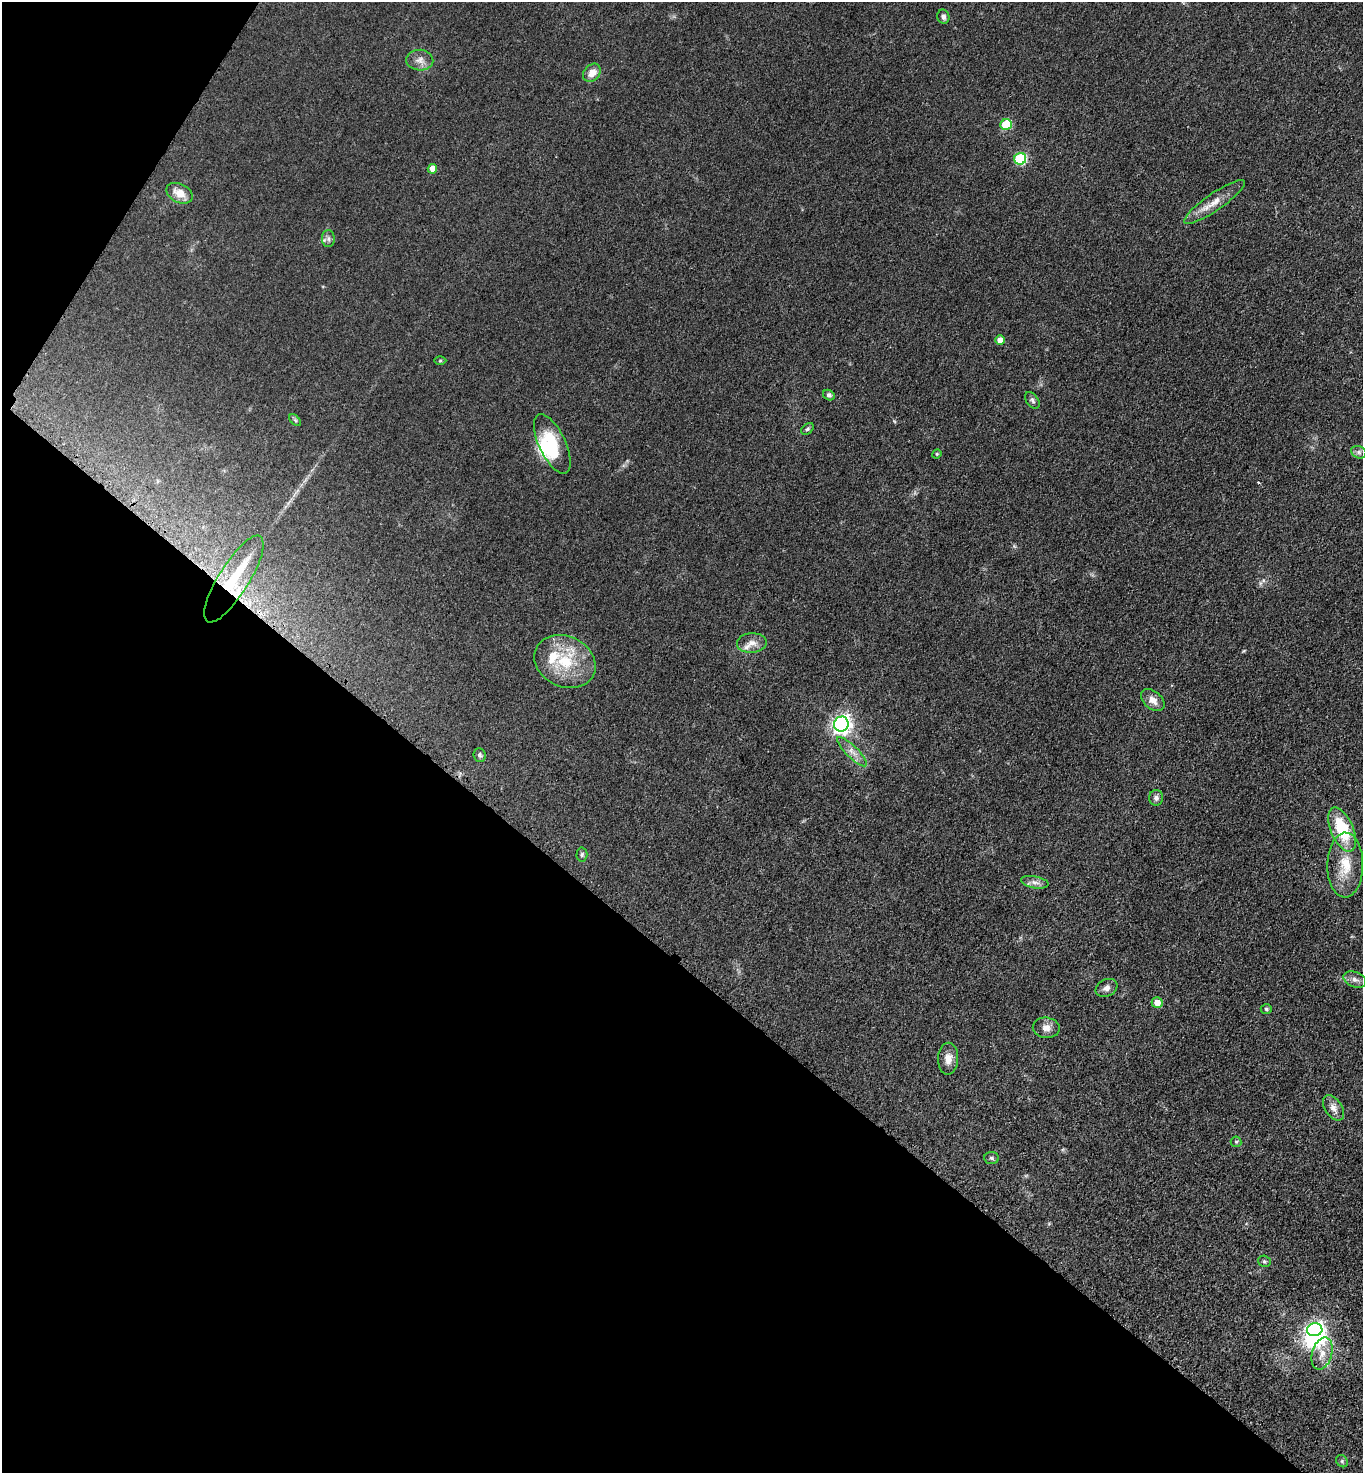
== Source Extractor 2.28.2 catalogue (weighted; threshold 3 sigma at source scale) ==
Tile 9 of 4 x 4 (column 1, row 3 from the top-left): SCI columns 320-1680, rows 1500-2970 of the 5943 x 5939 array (HDU 1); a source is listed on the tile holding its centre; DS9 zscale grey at full resolution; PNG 1365 x 1475 px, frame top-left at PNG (2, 2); each listed source drawn as its Kron ellipse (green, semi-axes under 4 px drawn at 4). Shown black and unused: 37% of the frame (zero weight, under 3 of 4 exposures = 3% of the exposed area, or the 3 px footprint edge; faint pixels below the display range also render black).
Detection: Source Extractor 2.28.2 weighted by HDU 2 'WHT'; one run over the whole footprint, this tile lists its part. Background 0.0414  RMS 0.0059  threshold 0.0268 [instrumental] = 3 sigma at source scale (4.5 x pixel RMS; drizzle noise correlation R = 1.50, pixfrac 1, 0.05/0.05 arcsec/px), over >= 5 px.
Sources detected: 50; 3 inside a brighter object's white glare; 1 cosmic-ray / hot-pixel residue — neither listed nor drawn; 3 inside a brighter listed object's ellipse — not listed separately; the other 43 listed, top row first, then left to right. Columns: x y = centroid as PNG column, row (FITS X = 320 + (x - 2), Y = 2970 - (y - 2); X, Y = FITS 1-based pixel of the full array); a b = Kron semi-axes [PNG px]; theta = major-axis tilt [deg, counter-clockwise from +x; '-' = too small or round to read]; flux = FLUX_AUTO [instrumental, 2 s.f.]
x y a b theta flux
943 17 7 6 - 1.9
420 60 13 10 -3 4.3
592 73 10 7 49 6.1
1006 124 5 5 - 27
1020 159 6 5 - 47
432 169 5 4 - 5.7
180 193 14 9 -27 7.4
1214 202 36 8 35 8.8
328 239 8 6 -88 1.9
1000 340 5 4 - 5
440 361 6 4 1 0.67
829 395 6 5 - 1.4
1032 400 9 6 -54 1.6
295 420 7 4 -46 0.94
807 429 7 5 41 1.2
552 444 32 13 -65 20
1359 452 8 6 -22 1.7
937 454 5 4 - 0.8
234 579 50 15 58 36
752 643 15 9 3 4.7
565 661 32 25 -25 28
1153 700 13 8 -40 4.7
841 724 7 7 - 270
852 752 20 6 -45 4.5
479 755 7 6 - 1.4
1156 798 8 7 - 1.9
1342 829 23 11 -67 30
582 855 7 5 87 1.1
1345 865 32 18 89 17
1035 882 14 6 -11 2.9
1355 980 12 7 -21 2.7
1106 988 11 8 27 2.9
1157 1003 5 5 - 6.4
1266 1009 5 5 - 0.99
1046 1028 13 10 -8 4.4
948 1059 16 10 88 5.5
1333 1108 14 8 -56 3.9
1236 1142 5 5 - 0.99
991 1158 7 6 - 1.3
1264 1261 6 5 - 1.1
1315 1330 7 6 - 180
1322 1354 16 10 74 6.6
1342 1461 6 5 - 1.1
Overlapping masked pixels (flux is a lower limit): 1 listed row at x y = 234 579